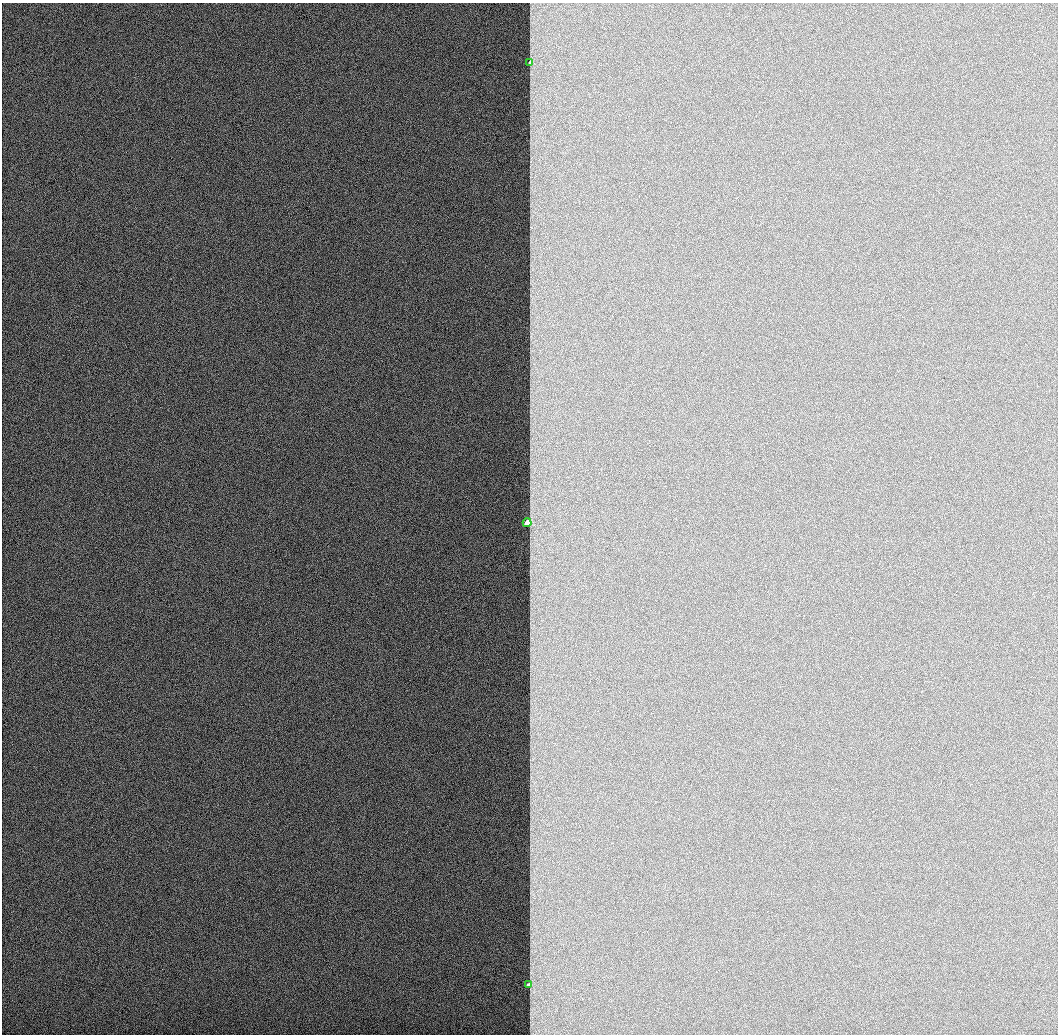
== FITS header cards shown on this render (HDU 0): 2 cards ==
NAXIS1  =                 1056 / Length of Axis 1 (Serial)
NAXIS2  =                 1032 / Length of Axis 2 (Parallel)

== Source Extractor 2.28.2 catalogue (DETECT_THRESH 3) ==
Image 1056 x 1032 px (HDU 0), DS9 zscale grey, 1 PNG px = 1 image px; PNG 1060 x 1036 px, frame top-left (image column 1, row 1032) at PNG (2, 3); each listed source drawn as its Kron ellipse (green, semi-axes under 4 px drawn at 4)
Background 517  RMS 2.9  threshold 8.62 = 3 sigma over >= 5 px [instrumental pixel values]
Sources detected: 3; all 3 listed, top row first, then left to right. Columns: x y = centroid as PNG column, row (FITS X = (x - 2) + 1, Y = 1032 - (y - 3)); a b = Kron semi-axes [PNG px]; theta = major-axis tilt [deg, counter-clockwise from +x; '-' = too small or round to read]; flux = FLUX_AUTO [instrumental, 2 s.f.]
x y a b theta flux
530 63 3 2 - 230
527 523 4 3 - 11000
528 985 3 3 - 480